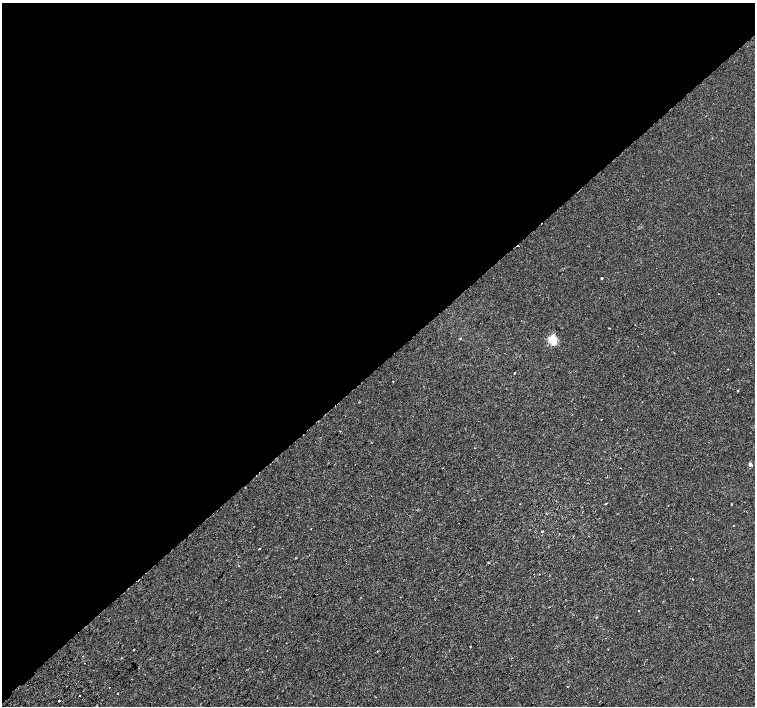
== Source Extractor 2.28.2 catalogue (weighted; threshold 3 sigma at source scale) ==
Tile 2 of 4 x 4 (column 2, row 1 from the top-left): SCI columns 1550-3054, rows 4420-5827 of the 6116 x 6089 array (HDU 1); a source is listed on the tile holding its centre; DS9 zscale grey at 2 x 2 block average (1 PNG px = mean of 2 x 2 image px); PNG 757 x 708 px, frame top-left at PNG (2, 3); no overlay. Shown black and unused: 52% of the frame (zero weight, under 2 of 3 exposures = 3% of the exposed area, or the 3 px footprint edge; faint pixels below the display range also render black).
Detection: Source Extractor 2.28.2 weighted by HDU 2 'WHT'; one run over the whole footprint, this tile lists its part. Background 0.00381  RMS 0.0025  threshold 0.0111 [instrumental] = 3 sigma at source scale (4.5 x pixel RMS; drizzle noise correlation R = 1.50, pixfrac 1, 0.0396/0.0396 arcsec/px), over >= 5 px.
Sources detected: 24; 2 cosmic-ray / hot-pixel residue — not listed; the other 22 listed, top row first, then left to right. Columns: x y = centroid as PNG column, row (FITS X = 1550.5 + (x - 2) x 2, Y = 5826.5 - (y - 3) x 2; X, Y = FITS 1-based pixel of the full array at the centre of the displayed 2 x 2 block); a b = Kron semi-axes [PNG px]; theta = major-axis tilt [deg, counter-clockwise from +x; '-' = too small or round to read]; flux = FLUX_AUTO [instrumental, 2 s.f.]
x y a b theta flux
601 278 2 2 - 1.6
719 294 2 2 - 0.29
609 328 2 2 - 0.29
460 338 3 2 - 0.28
552 340 3 3 - 37
515 373 2 2 - 0.46
393 381 2 2 - 0.25
738 390 3 2 - 0.35
750 464 3 3 - 1.8
733 525 2 2 - 0.45
542 531 2 2 - 0.72
589 536 2 2 - 0.37
259 548 2 2 - 0.9
488 563 3 2 - 0.33
692 579 2 2 - 0.24
639 611 2 2 - 0.42
596 617 3 2 - 0.3
470 647 2 2 - 0.22
134 649 2 2 - 1.7
83 656 2 2 - 0.17
109 687 2 2 - 0.7
59 701 2 2 - 1.3
Diffuse or blended objects may show on this block-average render without a row.